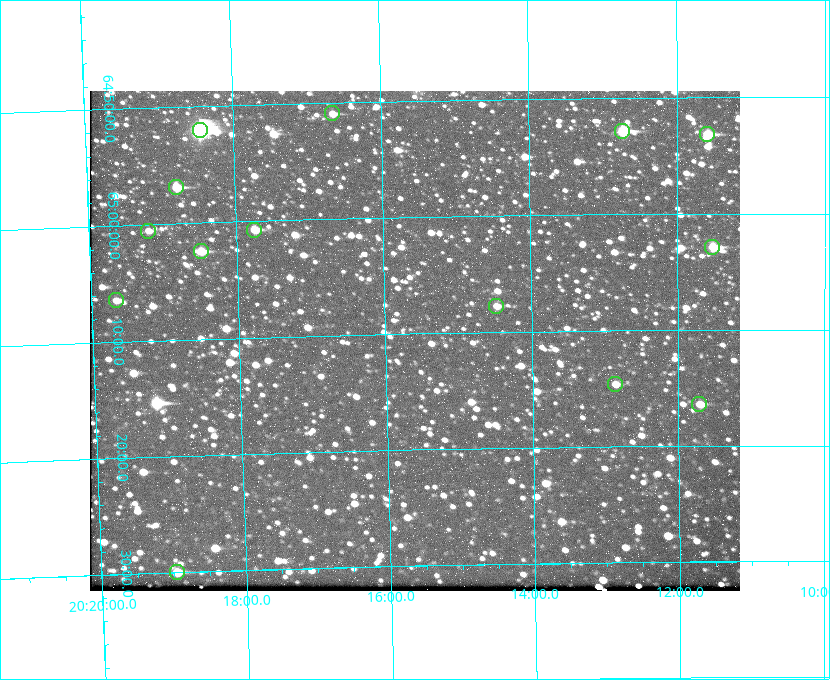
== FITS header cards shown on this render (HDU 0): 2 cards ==
NAXIS1  =                  650 / Width of table row in bytes
NAXIS2  =                  500 / Number of rows in table

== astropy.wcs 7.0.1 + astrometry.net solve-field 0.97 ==
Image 650 x 500 px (HDU 0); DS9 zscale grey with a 90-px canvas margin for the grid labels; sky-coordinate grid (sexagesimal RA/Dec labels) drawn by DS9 from the SOLVED WCS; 14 Tycho-2 reference stars matched to detected sources circled (green)
Header WCS: none
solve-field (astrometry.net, Tycho-2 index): SOLVED blind (the file carries no WCS)
Solved WCS: RA---TAN-SIP/DEC--TAN-SIP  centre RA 20:15:36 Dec +65:11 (303.90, +65.18 deg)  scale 5.17 arcsec/px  FOV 56.0' x 43.1'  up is -179 deg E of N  parity flipped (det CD > 0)
(file carries no celestial WCS; the grid is the blind solution)
Tycho-2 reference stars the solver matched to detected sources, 14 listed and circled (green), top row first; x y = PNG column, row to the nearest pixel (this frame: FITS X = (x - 90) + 1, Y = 500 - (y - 91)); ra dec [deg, ICRS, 3 dp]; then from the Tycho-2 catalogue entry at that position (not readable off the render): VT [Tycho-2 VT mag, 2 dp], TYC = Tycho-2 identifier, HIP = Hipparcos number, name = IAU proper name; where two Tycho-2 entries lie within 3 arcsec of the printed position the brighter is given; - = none
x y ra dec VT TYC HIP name
332 113 304.164 +64.849 10.65 4240-315-1 - -
200 130 304.612 +64.868 7.89 4241-1703-1 100101 -
622 131 303.184 +64.880 9.02 4240-488-1 - -
707 134 302.897 +64.886 9.40 4240-717-1 - -
176 187 304.698 +64.948 10.27 4241-1684-1 - -
254 230 304.437 +65.012 10.41 4241-1775-1 - -
148 231 304.798 +65.009 11.15 4241-1628-1 - -
712 247 302.882 +65.048 10.25 4240-98-1 - -
201 251 304.620 +65.041 10.25 4241-1573-1 - -
116 300 304.916 +65.107 11.17 4241-1518-1 - -
496 306 303.620 +65.129 11.18 4240-34-1 - -
615 384 303.217 +65.244 11.17 4240-236-1 - -
699 404 302.928 +65.273 10.74 4240-760-1 - -
177 572 304.739 +65.499 10.16 4241-1715-1 - -